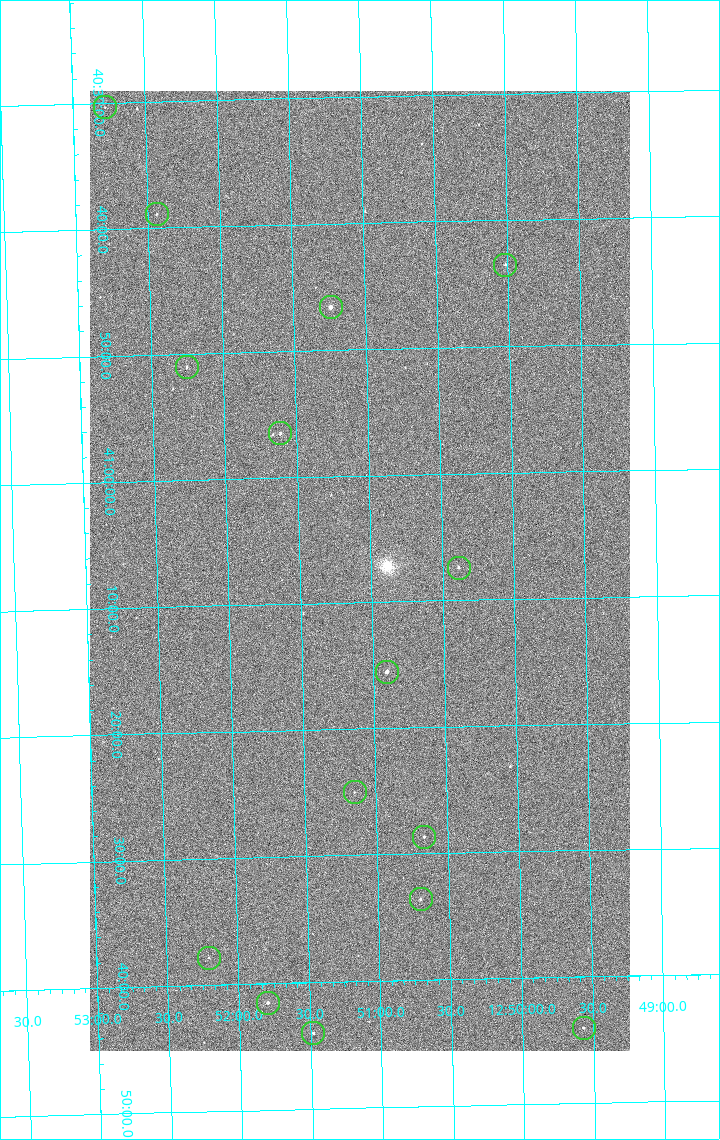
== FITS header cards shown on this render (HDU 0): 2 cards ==
NAXIS1  =                 1080 / length of data axis 1
NAXIS2  =                 1920 / length of data axis 2

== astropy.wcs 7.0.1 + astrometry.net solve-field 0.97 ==
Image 1080 x 1920 px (HDU 0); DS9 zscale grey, zoomed out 1/2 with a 90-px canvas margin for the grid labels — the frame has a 2x2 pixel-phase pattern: the four 2x2 pixel phases sit at different levels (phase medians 1002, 852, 798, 1002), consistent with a one-shot-colour (mosaic) sensor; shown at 1/2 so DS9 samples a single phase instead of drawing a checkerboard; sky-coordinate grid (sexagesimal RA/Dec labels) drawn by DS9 from the SOLVED WCS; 15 Tycho-2 reference stars matched to detected sources circled (green)
Header WCS: none
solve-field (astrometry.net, Tycho-2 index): SOLVED blind (the file carries no WCS)
Solved WCS: RA---TAN-SIP/DEC--TAN-SIP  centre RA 12:51:05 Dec +41:07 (192.77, +41.12 deg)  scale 2.38 arcsec/px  FOV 42.8' x 76.0'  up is -179 deg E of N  parity flipped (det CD > 0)
(file carries no celestial WCS; the grid is the blind solution)
Tycho-2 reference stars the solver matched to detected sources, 15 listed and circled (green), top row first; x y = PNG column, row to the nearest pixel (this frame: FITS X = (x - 90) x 2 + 1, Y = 1920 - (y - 91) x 2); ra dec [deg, ICRS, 3 dp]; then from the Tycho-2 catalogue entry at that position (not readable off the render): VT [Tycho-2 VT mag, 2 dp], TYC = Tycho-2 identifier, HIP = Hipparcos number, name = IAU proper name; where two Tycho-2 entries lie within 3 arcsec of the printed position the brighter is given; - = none
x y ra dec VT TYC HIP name
105 108 193.194 +40.505 12.48 3021-1340-1 - -
156 214 193.109 +40.648 12.32 3021-1216-1 - -
505 265 192.504 +40.725 11.86 3021-1162-1 - -
330 307 192.810 +40.776 9.69 3021-1108-1 - -
186 367 193.064 +40.851 11.36 3021-1025-1 - -
280 434 192.903 +40.941 11.82 3021-941-1 - -
458 568 192.596 +41.123 11.21 3021-53-1 - -
386 672 192.726 +41.259 9.76 3023-213-1 62700 -
354 792 192.787 +41.417 12.26 3023-139-1 - -
424 837 192.667 +41.478 11.08 3023-113-1 - -
420 900 192.675 +41.560 11.35 3023-88-1 - -
209 958 193.051 +41.631 12.16 3023-47-1 - -
268 1003 192.949 +41.692 10.25 3023-19-1 - -
584 1028 192.392 +41.734 11.39 3023-243-1 - -
313 1034 192.870 +41.734 10.72 3023-898-1 - -